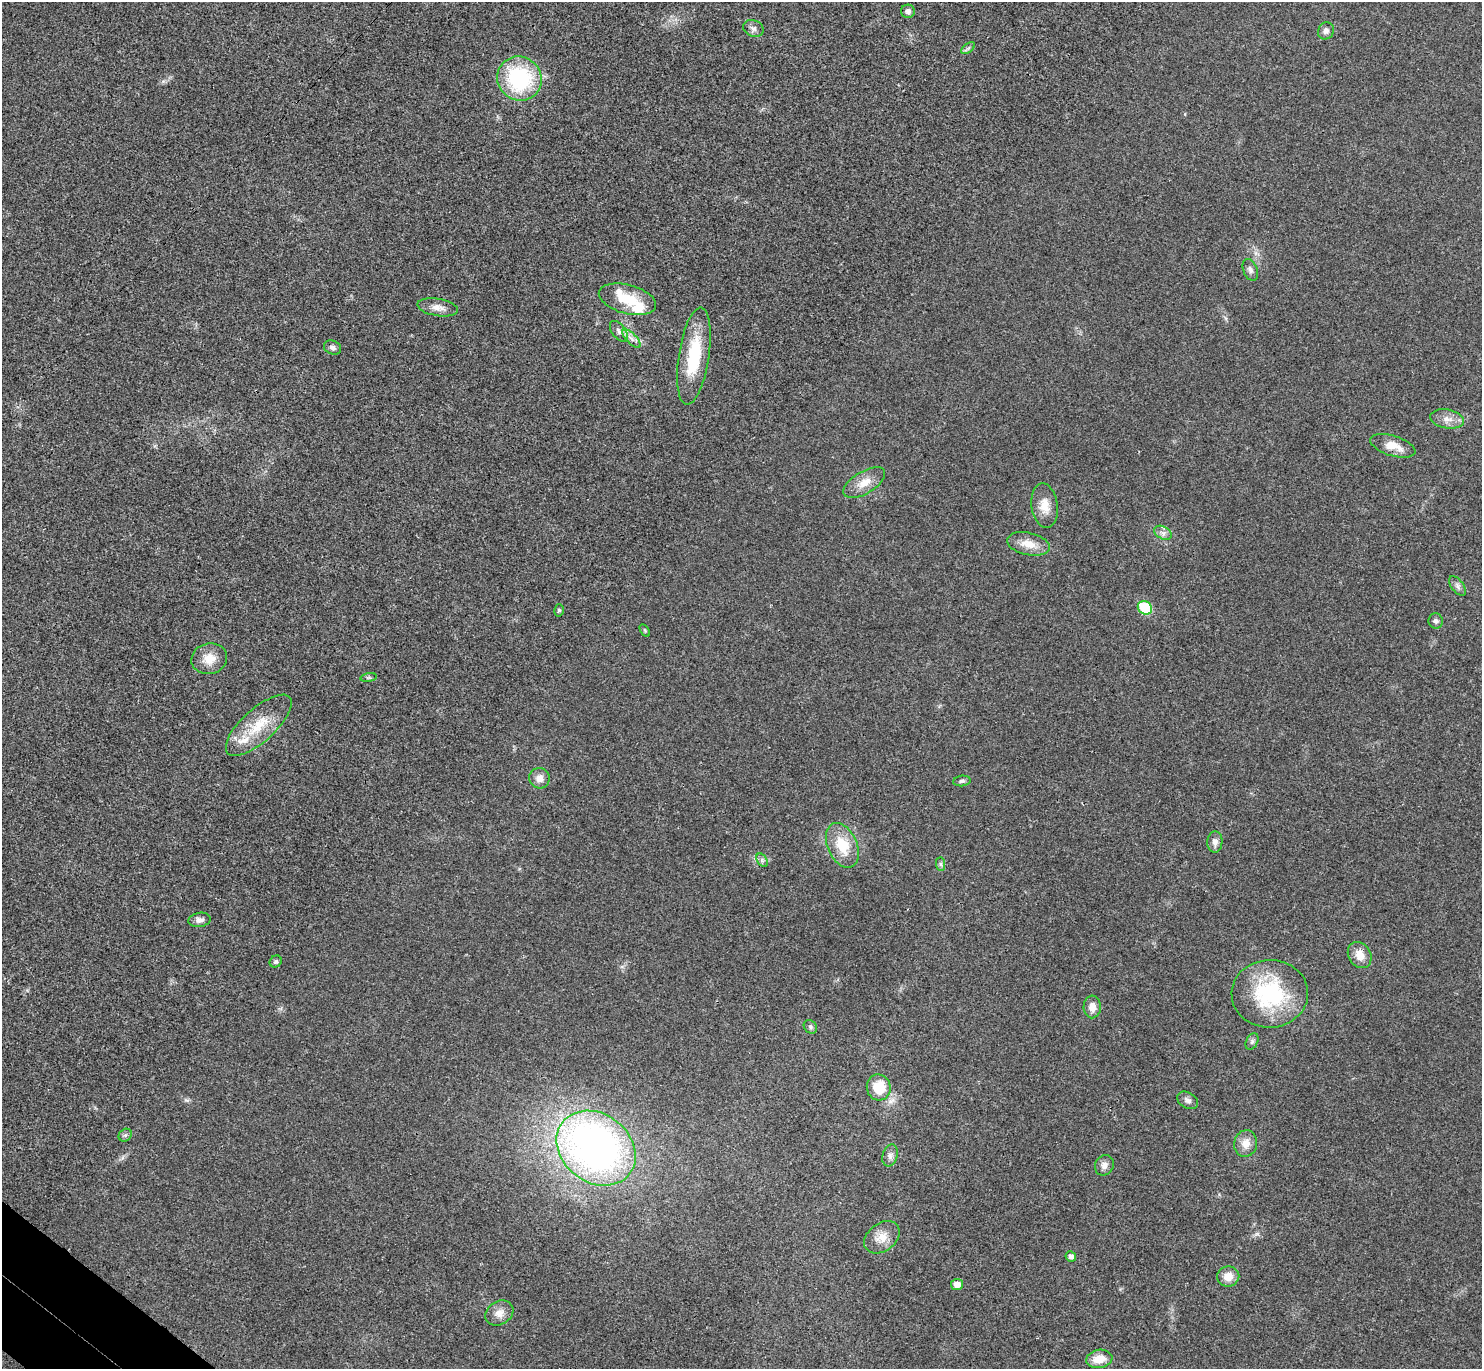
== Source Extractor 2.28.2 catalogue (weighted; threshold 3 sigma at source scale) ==
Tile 7 of 4 x 4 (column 3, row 2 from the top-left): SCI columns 3000-4479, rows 2936-4302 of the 6002 x 6011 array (HDU 1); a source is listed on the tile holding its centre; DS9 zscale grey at full resolution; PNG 1484 x 1371 px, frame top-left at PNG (2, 2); each listed source drawn as its Kron ellipse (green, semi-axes under 4 px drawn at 4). Shown black and unused: <1% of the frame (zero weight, under 3 of 4 exposures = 6% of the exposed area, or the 3 px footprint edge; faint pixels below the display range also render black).
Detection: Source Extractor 2.28.2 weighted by HDU 2 'WHT'; one run over the whole footprint, this tile lists its part. Background 0.0203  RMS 0.0058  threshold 0.026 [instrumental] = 3 sigma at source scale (4.5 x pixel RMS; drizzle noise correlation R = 1.50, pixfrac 1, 0.05/0.05 arcsec/px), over >= 5 px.
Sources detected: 55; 3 inside a brighter listed object's ellipse — not listed separately; the other 52 listed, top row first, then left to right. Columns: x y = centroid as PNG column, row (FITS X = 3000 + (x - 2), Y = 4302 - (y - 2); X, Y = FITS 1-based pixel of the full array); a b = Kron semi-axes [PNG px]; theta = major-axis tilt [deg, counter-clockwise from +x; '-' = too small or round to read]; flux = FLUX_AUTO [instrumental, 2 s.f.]
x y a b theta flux
908 11 7 6 - 2.4
753 28 10 8 -24 2.5
1326 31 9 7 56 2.4
968 48 8 4 37 1.2
519 79 23 21 -42 56
1250 270 11 7 -68 2.3
627 299 29 14 -14 17
438 307 20 8 -9 5
619 331 12 6 -52 2.7
631 338 12 5 -45 2.7
333 348 9 7 -24 2
694 356 49 15 81 31
1447 419 17 9 -10 5.3
1393 446 23 10 -17 8.4
864 483 23 11 31 8.1
1045 506 22 13 -82 8.5
1163 533 9 6 -30 2.4
1028 544 22 11 -12 8.4
1458 586 12 6 -54 2.1
1145 608 7 6 - 25
559 610 6 5 - 0.98
1436 621 7 7 - 1.6
645 631 7 4 -59 0.73
209 659 18 15 14 8.7
369 678 8 4 8 0.91
259 725 42 16 42 20
539 778 10 10 - 4.4
962 781 9 5 7 1.3
1215 842 11 7 88 3
842 845 23 14 -66 17
762 860 7 5 -57 1.4
941 864 7 4 -89 1.1
200 920 11 7 9 2.8
1360 955 14 11 -57 6.4
276 962 6 5 - 1.1
1270 994 38 34 2 56
1092 1007 11 8 88 4.9
810 1027 7 6 - 1.3
1252 1041 9 5 63 1.6
879 1087 13 12 - 15
1188 1100 11 8 -32 2.5
125 1135 7 6 - 1.4
1246 1144 13 11 81 6.5
596 1148 42 34 -38 270
890 1155 11 7 73 2.6
1104 1165 10 9 - 2.8
882 1237 19 14 36 8.2
1071 1256 5 5 - 2.5
1228 1276 11 10 - 6.7
957 1284 6 5 - 5.4
499 1313 15 11 30 5.1
1099 1359 13 9 9 8.3